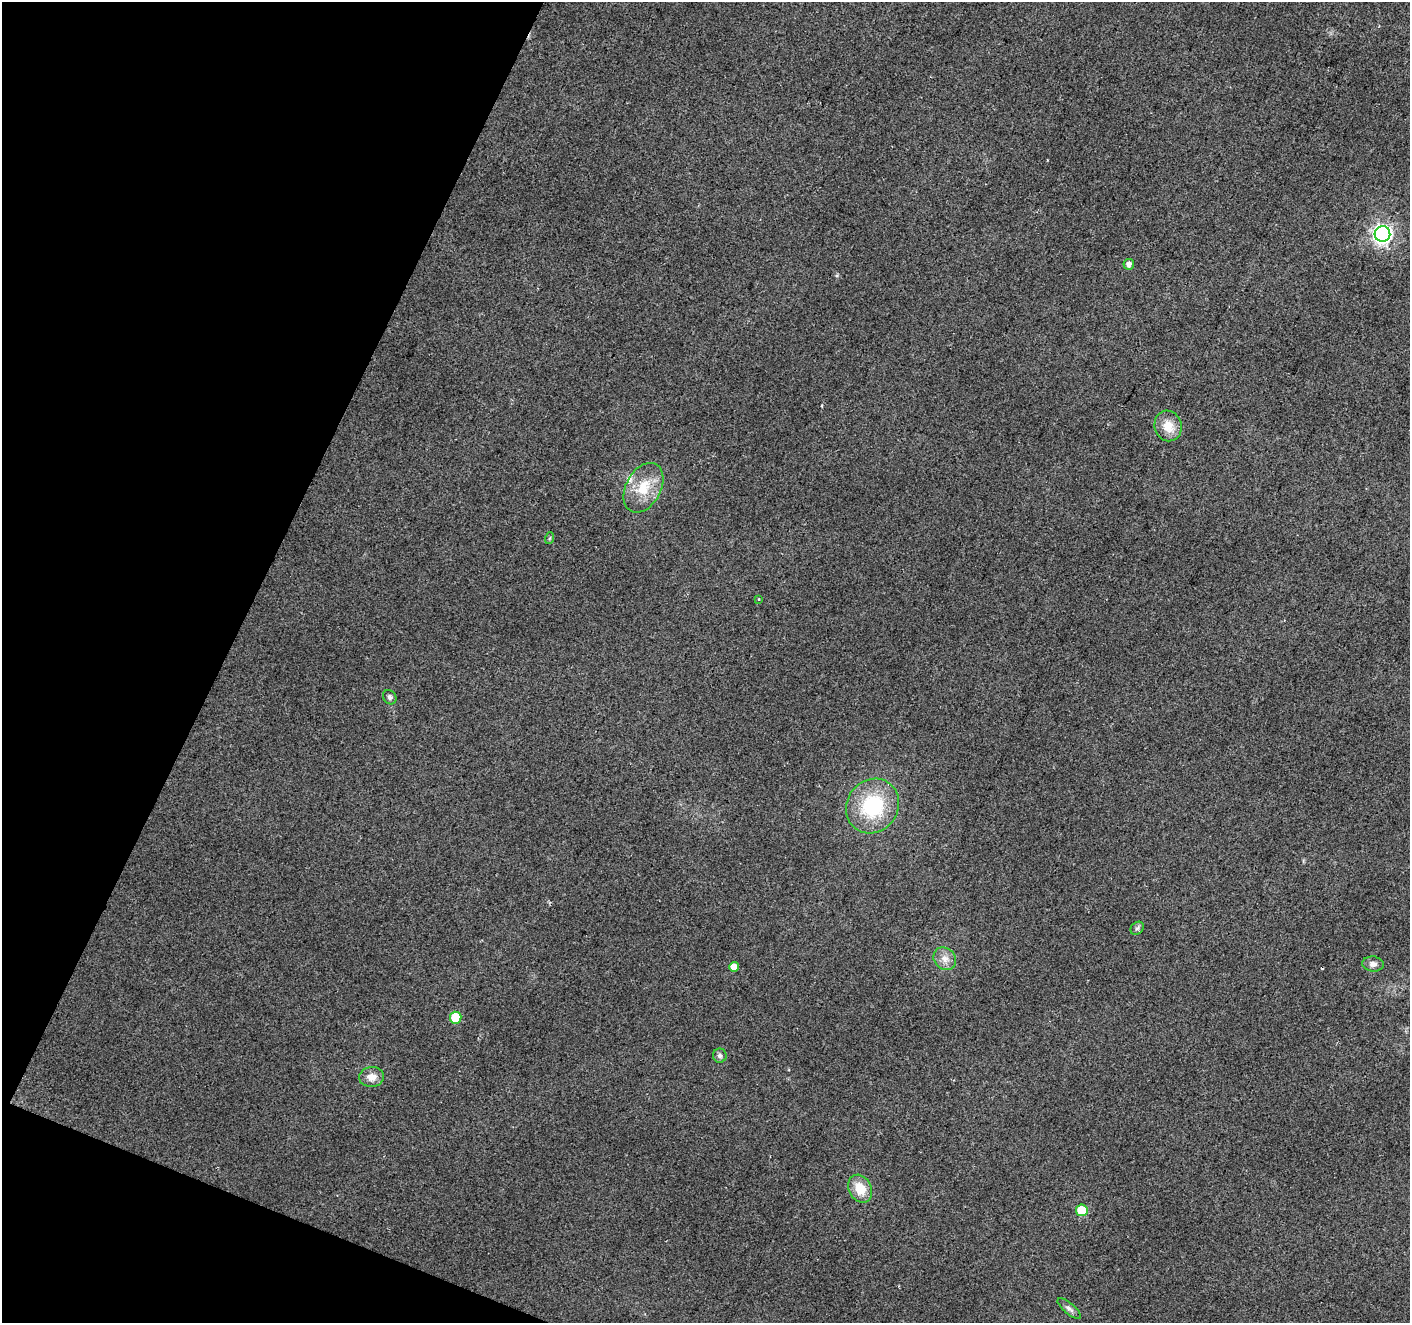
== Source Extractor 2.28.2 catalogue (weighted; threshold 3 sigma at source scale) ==
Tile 9 of 4 x 4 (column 1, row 3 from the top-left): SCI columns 8-1415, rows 1592-2912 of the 5639 x 5759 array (HDU 1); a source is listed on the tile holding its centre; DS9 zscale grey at full resolution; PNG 1412 x 1325 px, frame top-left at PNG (2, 2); each listed source drawn as its Kron ellipse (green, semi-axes under 4 px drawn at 4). Shown black and unused: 20% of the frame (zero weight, under 2 of 3 exposures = <1% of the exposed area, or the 3 px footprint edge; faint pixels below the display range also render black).
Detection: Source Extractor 2.28.2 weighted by HDU 2 'WHT'; one run over the whole footprint, this tile lists its part. Background 0.0396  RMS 0.0086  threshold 0.0385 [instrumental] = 3 sigma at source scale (4.5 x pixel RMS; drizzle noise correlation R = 1.50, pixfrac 1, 0.0396/0.0396 arcsec/px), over >= 5 px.
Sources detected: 21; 2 cosmic-ray / hot-pixel residue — neither listed nor drawn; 1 inside a brighter listed object's ellipse — not listed separately; the other 18 listed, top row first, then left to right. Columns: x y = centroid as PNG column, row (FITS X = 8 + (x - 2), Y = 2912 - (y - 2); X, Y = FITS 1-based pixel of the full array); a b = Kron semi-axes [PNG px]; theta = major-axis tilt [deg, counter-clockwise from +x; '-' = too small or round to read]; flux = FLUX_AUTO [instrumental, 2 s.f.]
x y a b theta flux
1382 234 8 8 - 360
1129 264 5 5 - 4.6
1168 426 15 13 -71 14
643 488 26 17 61 25
550 538 6 4 70 1.1
759 600 3 3 - 2.5
390 697 7 6 - 2.5
873 806 28 25 52 61
1137 928 7 5 43 1.9
945 959 12 10 -47 7
1373 964 10 7 -6 4
734 967 5 4 - 7.3
456 1018 6 6 - 28
720 1056 7 7 - 2.4
372 1077 12 10 4 7.7
860 1189 15 11 -63 16
1082 1210 6 6 - 33
1069 1308 14 5 -40 3.5